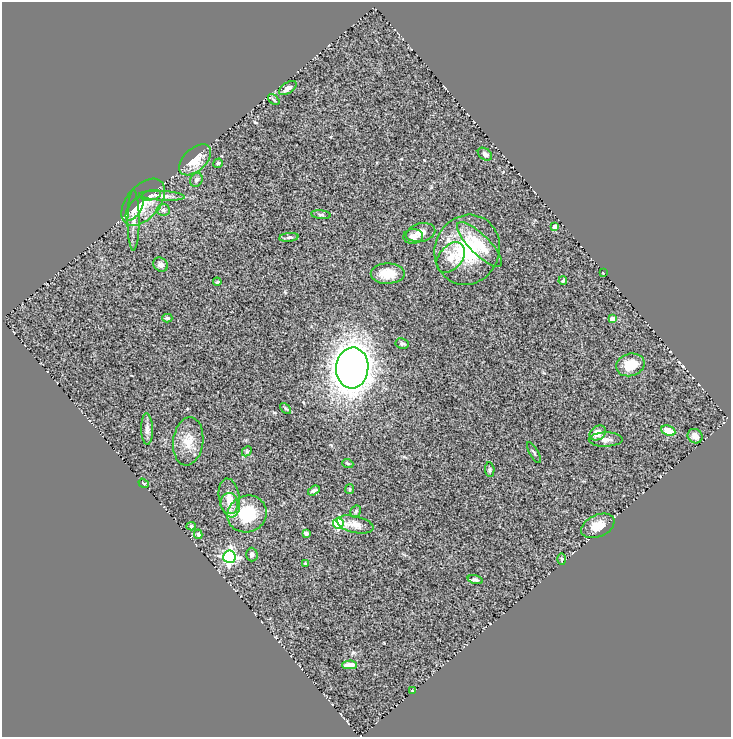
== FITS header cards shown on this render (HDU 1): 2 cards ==
NAXIS1  =                  729
NAXIS2  =                  735

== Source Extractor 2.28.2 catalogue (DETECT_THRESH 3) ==
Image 729 x 735 px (HDU 1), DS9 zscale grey, 1 PNG px = 1 image px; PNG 733 x 739 px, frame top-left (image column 1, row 735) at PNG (2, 2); each listed source drawn as its Kron ellipse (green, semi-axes under 4 px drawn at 4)
Background 1.02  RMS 0.17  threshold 0.514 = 3 sigma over >= 5 px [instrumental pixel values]
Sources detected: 61; all 61 listed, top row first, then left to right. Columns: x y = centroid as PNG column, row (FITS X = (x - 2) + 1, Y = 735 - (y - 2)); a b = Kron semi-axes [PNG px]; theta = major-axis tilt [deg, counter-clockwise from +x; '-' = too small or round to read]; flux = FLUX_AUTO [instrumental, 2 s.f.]
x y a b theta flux
288 88 10 5 34 41
274 100 6 3 -41 19
485 154 8 5 -37 36
195 160 19 11 43 210
218 163 5 4 - 25
196 180 7 6 - 25
151 195 10 5 13 46
162 196 23 5 -3 71
143 202 27 16 49 230
135 209 13 6 57 65
163 210 7 5 -4 28
321 215 10 4 -5 19
134 220 30 6 90 85
555 226 3 3 - 63
421 233 15 9 13 87
413 236 10 7 6 62
289 237 10 4 6 23
480 244 30 10 -45 270
467 250 35 32 67 770
451 257 17 11 50 130
161 265 8 6 -42 45
603 273 2 2 - 7.4
388 274 17 10 0 210
563 281 4 3 - 13
217 282 4 3 - 9.5
167 318 5 4 - 17
612 319 4 4 - 130
402 344 7 5 -10 25
630 365 14 11 16 200
352 368 20 16 85 9900
286 408 6 4 -45 17
147 429 16 6 -88 52
668 431 7 5 -23 160
598 433 9 6 33 96
695 436 8 7 - 90
606 439 17 7 1 67
188 441 24 15 83 170
247 451 5 4 - 14
534 453 12 3 -59 17
348 464 6 3 -19 13
490 470 7 4 -86 19
144 483 5 3 - 12
350 489 5 4 - 14
314 491 6 3 31 22
229 498 20 10 -80 140
229 504 10 8 -83 82
356 511 6 5 - 21
247 514 20 18 29 470
338 523 5 5 - 910
355 524 19 8 -13 110
191 526 5 4 - 17
598 526 17 11 24 150
306 533 4 4 - 43
198 534 5 4 - 20
252 554 7 6 - 32
229 557 6 6 - 2600
562 559 6 4 -89 16
305 563 3 2 - 13
475 580 8 4 -15 29
350 665 7 4 2 110
412 691 3 3 - 6.5